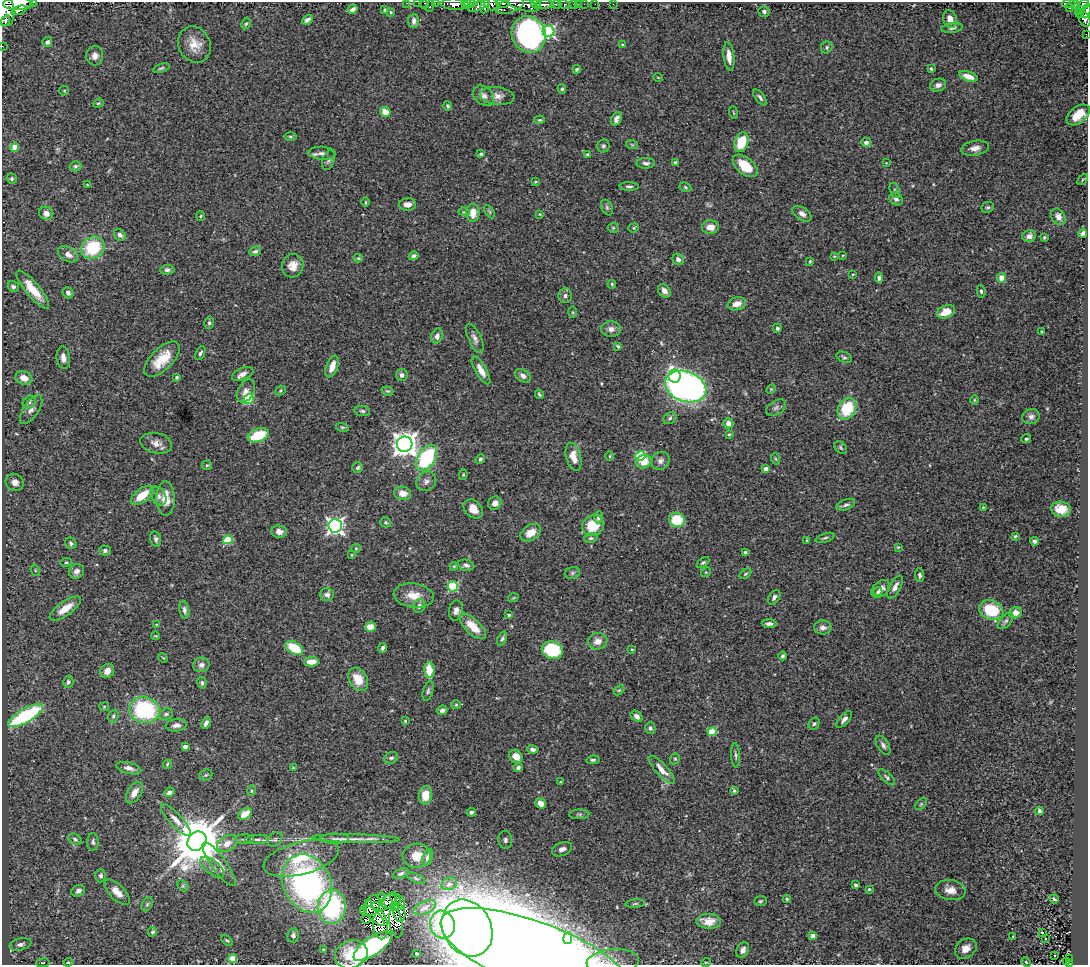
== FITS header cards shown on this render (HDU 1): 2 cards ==
NAXIS1  =                 1086
NAXIS2  =                  963

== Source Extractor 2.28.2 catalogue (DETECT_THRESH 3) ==
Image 1086 x 963 px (HDU 1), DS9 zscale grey, 1 PNG px = 1 image px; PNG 1090 x 967 px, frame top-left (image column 1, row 963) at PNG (2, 2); each listed source drawn as its Kron ellipse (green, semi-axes under 4 px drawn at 4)
Background 0.772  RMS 0.04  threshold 0.119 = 3 sigma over >= 5 px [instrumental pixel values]
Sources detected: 403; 9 with non-positive FLUX_AUTO (blend fragments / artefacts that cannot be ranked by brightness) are neither listed nor drawn; the other 394 listed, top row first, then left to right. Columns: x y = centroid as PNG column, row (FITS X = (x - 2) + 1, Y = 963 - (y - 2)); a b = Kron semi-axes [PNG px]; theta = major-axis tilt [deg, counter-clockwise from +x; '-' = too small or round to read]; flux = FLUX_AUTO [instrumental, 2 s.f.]
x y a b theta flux
34 2 3 2 - 63
406 3 2 2 - 20
418 3 2 2 - 11
435 3 2 2 - 20
502 3 6 3 -1 940
1068 3 7 3 -1 410
18 4 15 6 2 5500
425 4 4 3 - 86
455 4 14 5 -2 3000
466 4 5 3 - 1100
470 4 6 3 1 1400
492 4 8 6 -35 820
536 4 5 3 - 590
556 4 5 3 - 380
574 4 3 3 - 61
578 4 2 2 - 8.7
584 4 2 2 - 16
595 4 2 2 - 7.9
613 4 2 2 - 11
1075 4 6 4 -67 380
510 5 15 7 20 2200
523 5 16 6 -13 3400
544 5 10 4 2 1800
564 5 6 3 -16 230
1083 5 6 4 41 870
430 6 6 3 65 150
479 6 11 4 23 1000
485 6 7 3 77 740
1069 8 3 2 - 30
353 9 5 4 - 11
1079 9 3 3 - 120
5 10 16 9 -81 6800
19 10 8 3 17 990
385 10 4 3 - 4
764 11 5 5 - 7.4
1086 11 7 3 68 430
391 12 4 3 - 2.6
1079 13 4 3 - 120
950 19 9 6 -73 20
1084 19 8 5 -65 490
308 20 6 4 37 13
6 21 6 3 67 840
414 21 7 5 -90 12
246 24 6 4 61 4
952 28 11 5 7 7.5
548 31 6 5 - 480
529 34 18 16 -66 690
1086 34 2 2 - 5.4
47 42 5 5 - 13
194 44 19 15 -62 42
623 44 4 3 - 3.6
2 46 2 2 - 15
827 47 6 5 - 5.1
95 56 9 8 - 15
729 56 14 5 -83 25
161 68 8 4 19 4.8
577 69 4 3 - 4
931 69 3 3 - 3.2
968 76 10 5 -17 31
658 77 5 3 - 1.9
938 85 8 6 19 11
562 89 5 4 - 3.5
64 91 5 4 - 3.2
484 96 12 8 -42 14
497 96 17 9 -6 20
760 97 9 4 -52 6.8
98 103 6 4 20 3.6
448 106 4 3 - 4.5
385 112 5 4 - 29
733 113 6 2 -69 2.1
1078 115 13 8 39 49
616 119 7 4 64 10
540 120 5 4 - 3.3
290 137 7 3 -1 4
741 142 10 6 71 91
866 142 5 4 - 13
632 145 6 3 -19 3.1
603 146 6 6 - 6.5
15 147 4 4 - 48
975 148 14 7 10 17
322 153 14 6 -4 13
481 154 4 3 - 3.7
587 154 4 3 - 3.4
329 160 10 6 70 7
675 162 4 4 - 2.9
646 163 9 5 0 9.1
886 163 3 3 - 1.9
75 166 6 5 - 5.3
745 166 14 8 -39 67
12 179 5 5 - 5.3
1083 179 6 3 48 3.2
535 182 4 2 - 2.7
87 185 3 2 - 1.9
629 187 10 4 -1 6.1
685 187 6 4 -29 3.8
895 190 8 5 -70 5
896 199 7 6 - 10
365 202 5 3 - 2.5
407 204 8 6 2 18
607 207 8 5 -64 6.2
988 207 6 5 - 4.7
489 211 7 4 -59 3.9
464 212 5 3 - 3.1
46 213 7 6 - 16
473 213 9 6 87 34
539 214 4 4 - 2.3
802 214 10 6 -33 13
201 216 5 3 - 2.7
1058 217 8 6 -57 16
710 227 8 7 - 23
613 228 5 5 - 3.6
634 228 5 4 - 3.7
1083 233 4 4 - 6.8
120 235 6 5 - 8.8
1029 236 7 5 20 10
1044 237 4 3 - 3.4
93 248 12 10 33 150
255 251 6 4 18 7.3
68 254 11 7 -31 17
843 255 3 2 - 1.8
414 256 5 4 - 6.1
834 256 4 3 - 2.1
358 258 4 4 - 4
678 259 6 5 - 10
810 261 4 3 - 2.5
293 266 12 10 72 25
167 270 7 5 2 7
853 274 4 3 - 2.8
879 278 5 4 - 6.9
1002 278 4 4 - 32
612 284 4 3 - 3
13 287 6 5 - 8
33 290 24 7 -50 53
664 291 7 5 -51 13
981 291 6 4 -80 4
68 293 6 5 - 9.4
565 296 7 7 - 7.9
737 304 9 6 15 25
573 312 5 3 - 2.7
946 312 9 6 22 39
209 323 6 5 - 5.5
777 328 4 4 - 5
611 329 10 7 1 15
1041 332 3 3 - 2.9
437 336 8 5 72 12
475 338 16 6 -66 14
618 346 4 2 - 3.2
200 353 7 4 62 5.6
844 357 8 5 -26 5.2
63 358 11 6 -84 17
162 359 22 11 45 62
332 367 11 5 69 29
481 370 16 5 -60 23
243 374 11 6 24 13
402 375 6 6 - 12
523 376 8 6 -34 13
675 376 6 6 - 110
177 377 3 3 - 4.1
24 378 9 6 -18 29
686 387 21 15 -20 1400
771 389 6 3 45 2.9
280 390 5 3 - 3.1
246 391 12 8 61 18
387 391 6 4 -18 3.5
539 394 5 3 - 4
249 399 5 5 - 180
974 400 5 3 - 2.5
29 402 7 6 - 6.9
776 408 11 7 33 8.6
847 409 11 8 61 120
31 410 16 7 56 18
362 411 8 5 -8 6.2
1031 417 9 7 16 9.7
670 418 7 5 30 6.4
728 423 5 5 - 17
342 427 6 4 -16 3.6
729 434 3 3 - 2.9
258 435 11 6 20 94
1026 439 5 4 - 4.6
156 443 16 10 -11 21
405 444 8 7 - 2500
841 448 7 5 -47 4.8
610 456 4 3 - 2.3
640 456 5 4 - 180
573 457 14 7 -75 36
427 458 14 8 58 240
480 459 5 4 - 4.3
776 459 6 3 -70 3.2
660 461 9 8 - 12
644 462 8 6 22 38
207 465 5 4 - 3.7
358 468 5 5 - 5.2
766 469 4 3 - 16
463 475 5 4 - 3.2
426 481 10 9 - 13
15 482 9 8 - 17
403 493 8 6 -13 25
142 495 13 6 37 54
159 496 10 7 -57 11
166 499 17 9 -89 42
495 503 7 6 - 15
846 505 10 5 20 7.4
983 507 3 2 - 1.8
473 509 11 8 -45 28
1061 509 9 7 -7 35
598 517 6 4 83 7.7
677 520 8 7 - 79
386 522 5 5 - 3.5
593 525 11 10 - 71
335 526 6 6 - 940
279 532 7 6 - 17
531 533 11 7 33 32
1015 536 3 3 - 3
591 538 7 4 9 5
825 538 10 4 18 5
156 539 8 5 -76 6.6
228 540 5 4 - 95
807 540 3 2 - 1.8
1034 541 4 4 - 11
71 543 6 5 - 6.3
898 547 4 4 - 2.5
356 548 5 4 - 3
105 550 6 5 - 5.7
746 553 4 4 - 6.3
352 555 4 2 - 1.9
66 562 6 3 8 2.9
703 563 7 4 36 5.2
466 565 8 5 -12 7.7
454 566 4 3 - 2.4
35 570 6 3 -72 2.7
76 571 8 7 - 12
706 572 5 4 - 2.9
572 573 8 5 17 5.9
745 574 6 3 35 3.3
920 575 7 4 -84 6.2
453 587 5 5 - 220
895 587 12 5 61 13
881 589 11 7 39 15
878 592 5 4 - 5.8
327 594 7 6 - 8.5
414 596 20 12 -7 42
774 597 8 5 57 9.4
513 598 5 3 - 2.5
419 606 7 6 - 9.9
65 608 18 7 35 45
184 610 9 5 -80 7.7
456 610 10 7 78 14
991 610 12 9 -21 120
1015 613 7 5 21 19
509 615 4 3 - 4.2
1006 621 10 5 48 6.9
156 624 4 2 - 1.8
769 624 7 4 -3 9.4
473 626 16 7 -44 52
370 627 5 5 - 33
823 628 9 7 0 12
156 636 4 3 - 2.5
502 639 7 4 69 5.2
598 641 9 8 - 20
294 648 10 6 -30 82
383 648 5 3 - 6.4
632 649 3 2 - 2.3
552 650 11 8 -18 150
783 656 4 3 - 5.7
163 658 5 4 - 2.7
311 662 7 4 3 30
201 665 8 7 - 12
429 670 8 5 -86 54
107 671 7 6 - 18
358 679 12 9 -60 44
68 682 6 5 - 7
202 683 6 4 -81 5.3
619 690 6 4 44 3.2
428 691 10 5 74 6.4
456 705 5 4 - 3.3
104 707 5 4 - 3.1
145 710 15 13 -12 260
442 710 5 5 - 8.5
166 714 7 5 18 7.1
25 716 20 7 30 280
113 716 6 5 - 5.2
637 716 6 5 - 12
844 719 10 5 49 9.1
405 721 3 3 - 2.7
206 723 6 4 65 11
814 724 6 5 - 4.9
176 725 10 6 6 11
650 728 6 5 - 5.8
712 732 4 4 - 100
883 745 11 5 -57 9
185 747 4 4 - 17
532 749 5 4 - 8.8
735 755 12 3 -87 5.8
516 756 7 6 - 24
391 758 7 5 21 6.9
675 759 6 4 70 3.6
593 760 7 4 7 5.3
167 764 4 3 - 3.1
129 768 13 5 -13 12
293 768 4 3 - 3.1
518 768 5 4 - 7.1
662 770 18 6 -47 26
206 775 7 5 22 4.4
887 777 11 4 -44 6.5
561 782 3 2 - 2.3
251 791 5 3 - 2.8
734 791 3 3 - 3.8
169 792 5 4 - 9.7
134 793 12 6 57 20
425 795 9 6 84 46
540 803 6 5 - 19
921 804 7 4 46 4.3
1039 811 4 3 - 5.4
471 812 5 4 - 5.6
245 814 7 5 35 42
579 814 10 4 2 5.9
176 820 21 6 -47 21
75 839 7 5 -30 6.7
244 839 9 5 0 6.8
257 839 12 4 4 9
275 839 8 6 40 7.7
335 839 14 5 -1 11
356 839 44 4 -1 29
505 840 9 7 -86 10
197 841 10 9 - 16000
93 842 8 6 -88 7.4
227 844 11 7 31 23
562 849 10 6 20 19
417 856 14 12 3 33
427 857 8 5 69 8.7
301 858 38 16 15 120
219 864 26 7 -54 30
212 867 14 7 -38 15
401 873 8 5 22 6.9
101 876 6 5 - 7.7
416 878 10 4 -24 5.4
307 883 30 23 -64 680
449 884 8 6 24 7.2
856 885 3 3 - 5.1
183 886 6 4 -45 3.8
869 889 3 3 - 3.7
950 890 15 10 -7 25
78 891 7 5 30 9.2
117 892 16 7 -45 24
382 897 4 3 - 1.5
395 898 6 4 -53 8.9
787 899 4 4 - 3.4
1054 899 4 3 - 4
389 901 8 6 40 2
760 901 6 5 - 4.6
400 902 8 3 -67 11
368 903 4 3 - 1.2
147 904 7 5 63 5.2
635 904 10 4 5 6.7
372 905 11 7 69 0.087
379 906 7 3 -11 3.1
332 907 17 14 87 300
395 907 4 3 - 4.2
425 908 12 6 23 11
364 911 2 2 - 2.5
399 913 9 6 -76 6.7
374 915 14 4 -45 7.2
366 919 4 2 - 0.72
709 921 12 7 -2 26
396 923 15 6 -81 3.5
442 924 14 12 -72 87
380 925 14 7 -84 2.6
467 928 30 24 -61 1500
152 932 5 4 - 4.4
1042 932 3 3 - 33
293 935 7 6 - 7.1
813 936 4 4 - 26
1013 937 3 2 - 2.2
568 938 6 4 79 43
1046 938 3 3 - 26
227 940 6 4 -35 4.2
20 944 11 6 13 11
373 946 23 9 35 410
966 949 12 9 38 25
324 950 3 3 - 7
743 950 8 6 66 14
417 953 3 3 - 4.2
351 954 17 13 22 68
536 956 102 33 -21 1600
1055 956 2 2 - 3.8
233 958 4 4 - 67
1070 959 3 2 - 24
68 962 4 4 - 3.1
613 962 26 12 5 47
706 962 5 3 - 2
1026 962 5 3 - 2.6
1067 962 4 3 - 23
43 963 7 3 8 2.5
1069 964 3 2 - 20
At the frame edge (FLAGS 8, measured only in part): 22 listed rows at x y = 34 2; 406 3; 418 3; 435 3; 502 3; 1068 3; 18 4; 425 4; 455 4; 492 4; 1075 4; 510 5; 1083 5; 430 6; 5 10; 1086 11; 1086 34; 2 46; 351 954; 536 956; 613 962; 1069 964
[9 non-positive-flux detections neither listed nor drawn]